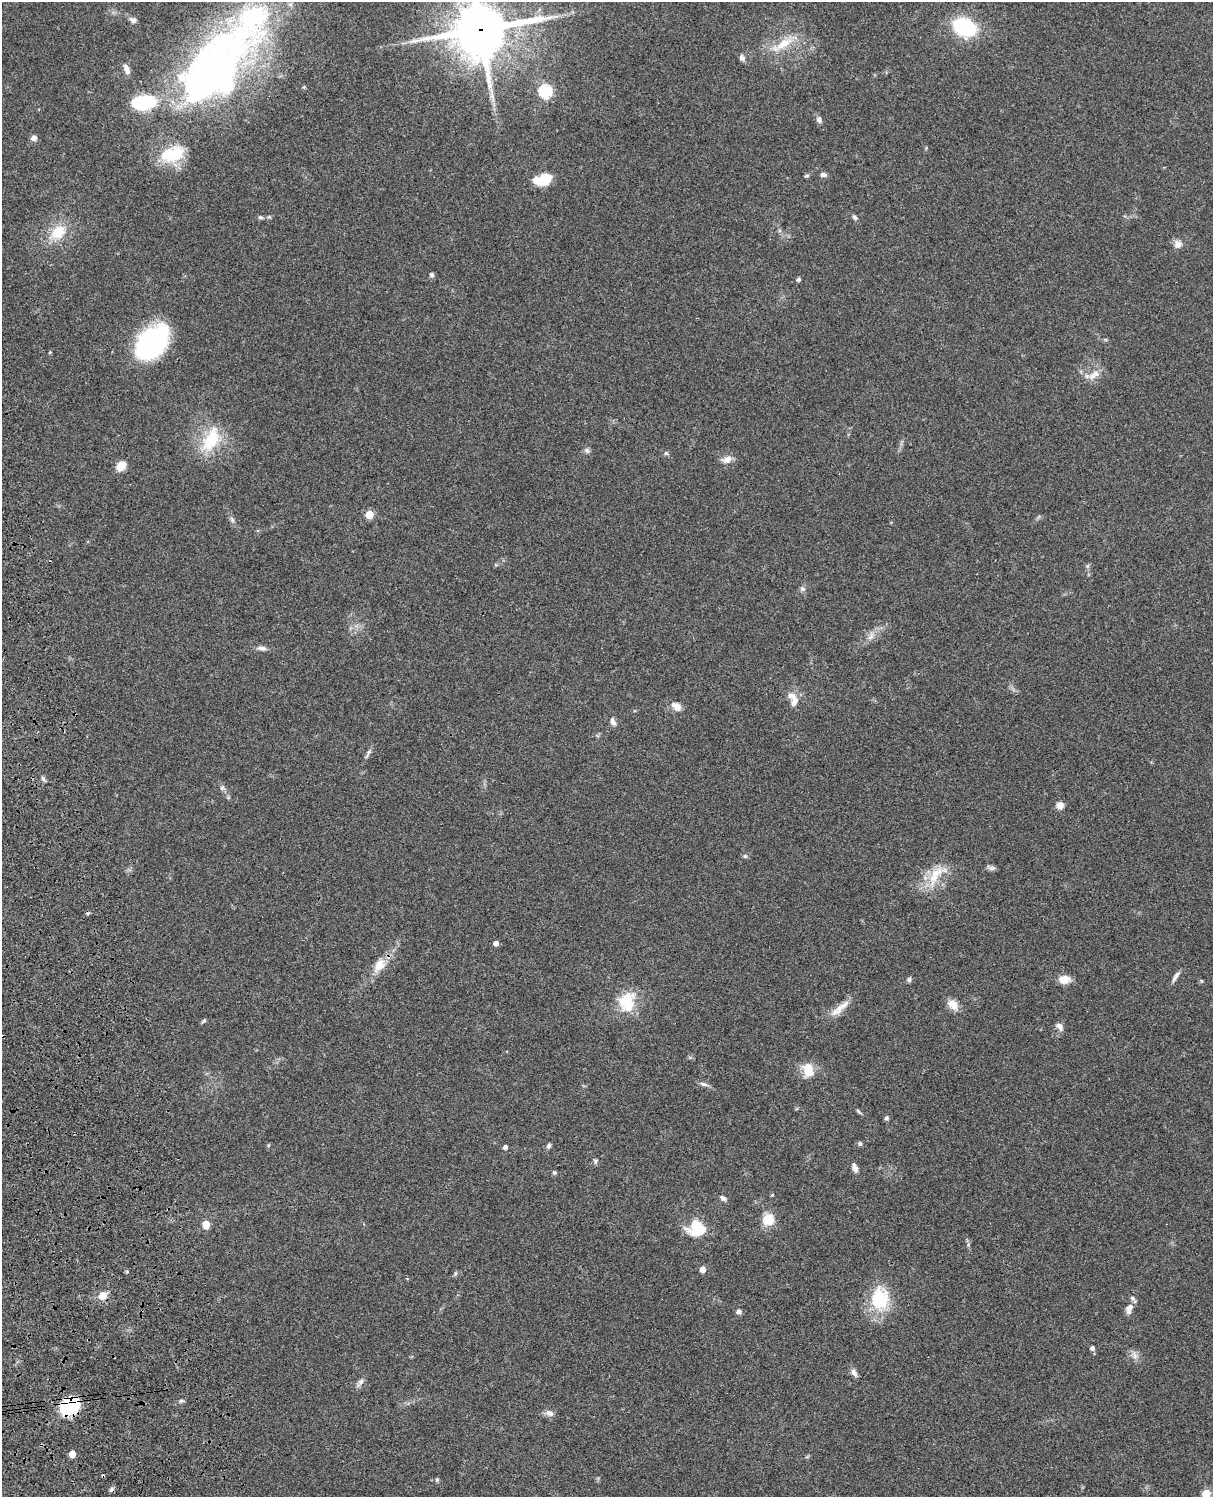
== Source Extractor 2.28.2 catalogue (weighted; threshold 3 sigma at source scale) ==
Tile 7 of 4 x 3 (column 3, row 2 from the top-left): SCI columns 2545-3755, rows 1772-3266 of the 5086 x 4925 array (HDU 1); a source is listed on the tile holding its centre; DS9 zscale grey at full resolution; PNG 1215 x 1499 px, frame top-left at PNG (2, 2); no overlay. Shown black and unused: <1% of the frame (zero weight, under 3 of 4 exposures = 6% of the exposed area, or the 3 px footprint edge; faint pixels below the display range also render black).
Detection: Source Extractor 2.28.2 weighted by HDU 2 'WHT'; one run over the whole footprint, this tile lists its part. Background 0.0759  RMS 0.0057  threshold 0.0258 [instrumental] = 3 sigma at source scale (4.5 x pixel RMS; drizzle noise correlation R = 1.50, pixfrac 1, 0.05/0.05 arcsec/px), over >= 5 px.
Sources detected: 97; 1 inside a brighter object's white glare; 3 cosmic-ray / hot-pixel residue — not listed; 5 inside a brighter listed object's ellipse — not listed separately; the other 88 listed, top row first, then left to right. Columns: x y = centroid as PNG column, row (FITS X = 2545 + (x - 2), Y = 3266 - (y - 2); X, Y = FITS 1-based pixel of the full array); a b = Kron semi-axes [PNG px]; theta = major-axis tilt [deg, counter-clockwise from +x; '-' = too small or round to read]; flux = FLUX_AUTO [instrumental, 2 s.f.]
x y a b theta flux
133 20 10 7 -27 2
965 27 20 15 -22 49
480 29 18 17 - 2900
782 44 36 10 30 12
742 58 8 6 -57 1.9
126 69 13 6 -68 3.1
214 69 75 40 49 300
545 91 7 6 - 60
492 96 7 4 -72 1.6
143 102 22 12 8 43
819 120 7 6 - 2
34 138 7 6 - 2.6
172 154 33 19 15 21
824 175 8 5 -1 1.7
807 176 7 3 9 0.75
543 179 15 9 15 21
261 217 7 5 -3 1.1
855 217 7 5 -43 1.3
58 232 23 15 38 15
1178 244 11 10 - 3.3
432 275 5 5 - 1.8
798 279 4 4 - 1.5
151 343 35 23 47 94
50 352 4 3 - 0.52
1094 375 19 9 31 5.5
211 440 37 18 63 23
587 450 8 6 -45 1.4
666 453 6 5 - 1
727 460 14 8 15 4
121 466 10 7 45 7.8
369 514 5 5 - 15
232 520 9 5 -64 1.5
802 589 7 7 - 1.6
871 637 12 4 42 2.6
262 648 12 6 -10 2.3
791 696 17 10 -37 4.7
676 706 15 10 -42 4.1
613 722 13 6 -67 2.3
368 753 17 4 63 1.8
43 779 8 4 -62 1.1
222 788 8 6 88 1.5
1060 805 7 7 - 4.4
745 856 6 5 - 1
992 868 10 6 0 1.6
936 875 39 15 49 16
496 943 5 4 - 3.1
379 965 18 13 58 8
1175 977 16 5 56 2.2
1064 979 12 9 -2 6.7
909 980 6 5 - 1.3
625 1000 31 21 49 17
953 1004 15 11 -44 5.4
841 1007 30 8 41 6.9
204 1021 7 4 38 0.89
1060 1026 11 7 -50 2.7
808 1070 17 13 -72 9.5
703 1084 11 5 -10 1.9
858 1111 9 4 -41 0.92
887 1118 5 4 - 1.4
860 1144 5 5 - 1
549 1146 6 5 - 1.4
505 1147 4 4 - 1.9
595 1161 8 4 82 0.95
855 1168 12 6 -75 2.7
554 1172 5 4 - 1
772 1195 4 3 - 0.52
723 1198 8 5 -40 1.7
768 1219 14 14 - 9.2
206 1224 5 5 - 13
696 1228 18 15 -21 21
703 1269 5 5 - 4.3
127 1272 5 4 - 0.71
455 1274 6 4 72 0.82
103 1295 10 8 43 5.7
1132 1298 10 5 -43 1.3
879 1299 11 9 84 46
1130 1307 11 7 16 2.7
739 1311 7 6 - 1.7
1092 1348 5 5 - 1.6
1135 1355 11 6 -73 2.5
854 1373 12 6 -59 2.3
360 1382 13 6 53 2.3
181 1401 6 4 1 0.97
70 1406 21 17 40 29
549 1413 12 8 -22 2.6
72 1454 5 5 - 8
437 1480 6 5 - 0.87
1206 1493 5 5 - 22
Overlapping masked pixels (flux is a lower limit): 2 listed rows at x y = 480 29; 70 1406
Isophote crosses this tile's border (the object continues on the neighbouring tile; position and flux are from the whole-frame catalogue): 2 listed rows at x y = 480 29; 1206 1493